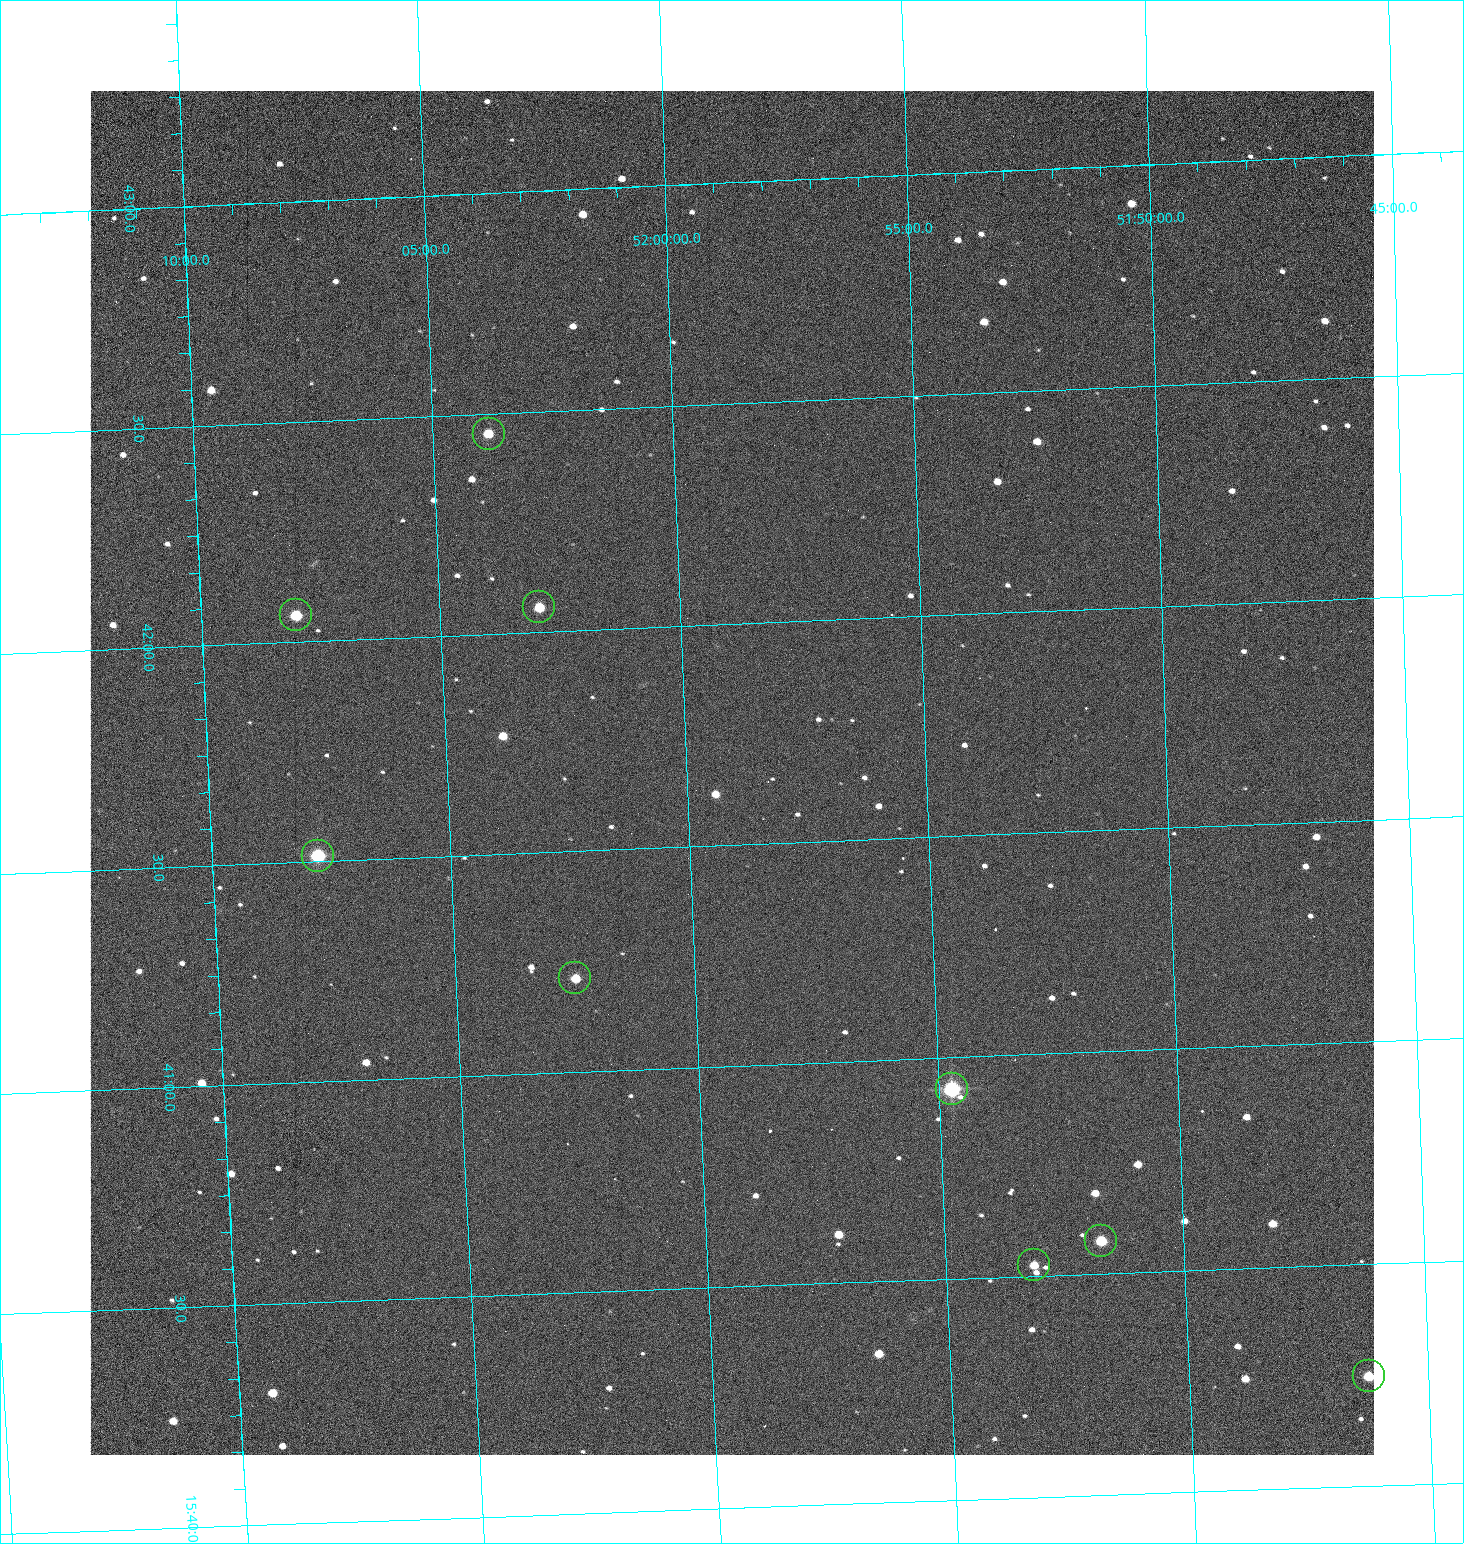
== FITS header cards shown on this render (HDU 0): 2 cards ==
NAXIS1  =                 1284 /fastest changing axis
NAXIS2  =                 1364 /next to fastest changing axis

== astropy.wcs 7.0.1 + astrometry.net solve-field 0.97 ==
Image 1284 x 1364 px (HDU 0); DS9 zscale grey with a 90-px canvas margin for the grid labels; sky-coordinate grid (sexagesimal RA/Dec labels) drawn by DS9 from the SOLVED WCS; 9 Tycho-2 reference stars matched to detected sources circled (green)
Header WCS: RA---TAN/DEC--TAN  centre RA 15:41:40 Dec +51:59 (235.42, +51.98 deg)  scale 1.26 arcsec/px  FOV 26.9' x 28.5'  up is +92 deg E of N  parity flipped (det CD > 0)
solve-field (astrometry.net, Tycho-2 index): VERIFIED the header's WCS against the Tycho-2 star catalogue (9 matches, 0 conflicts) and refined it, rather than solving blind
Solved WCS: RA---TAN-SIP/DEC--TAN-SIP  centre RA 15:41:40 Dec +51:59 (235.42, +51.98 deg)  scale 1.25 arcsec/px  FOV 26.8' x 28.5'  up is +92 deg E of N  parity flipped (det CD > 0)
The solver's refit moves the header's centre by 0.67 arcsec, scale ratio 0.9974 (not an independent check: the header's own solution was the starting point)
Tycho-2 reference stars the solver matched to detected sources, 9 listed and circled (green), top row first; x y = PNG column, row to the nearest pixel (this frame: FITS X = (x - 90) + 1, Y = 1364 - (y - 91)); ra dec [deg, ICRS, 3 dp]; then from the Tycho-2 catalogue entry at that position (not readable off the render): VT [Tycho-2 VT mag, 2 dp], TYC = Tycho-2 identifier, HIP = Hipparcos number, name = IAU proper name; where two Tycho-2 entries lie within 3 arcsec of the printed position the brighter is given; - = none
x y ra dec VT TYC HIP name
489 434 235.614 +52.064 11.61 3489-1132-1 - -
539 607 235.514 +52.049 11.19 3489-1407-1 - -
296 615 235.515 +52.133 11.12 3489-1380-1 - -
318 856 235.378 +52.130 9.31 3489-1322-1 76850 -
575 978 235.303 +52.042 11.52 3489-958-1 - -
952 1089 235.232 +51.912 9.59 3489-824-1 - -
1101 1241 235.143 +51.862 10.97 3489-1016-1 - -
1034 1265 235.131 +51.886 12.29 3489-908-1 - -
1369 1376 235.062 +51.771 11.53 3489-1453-1 - -